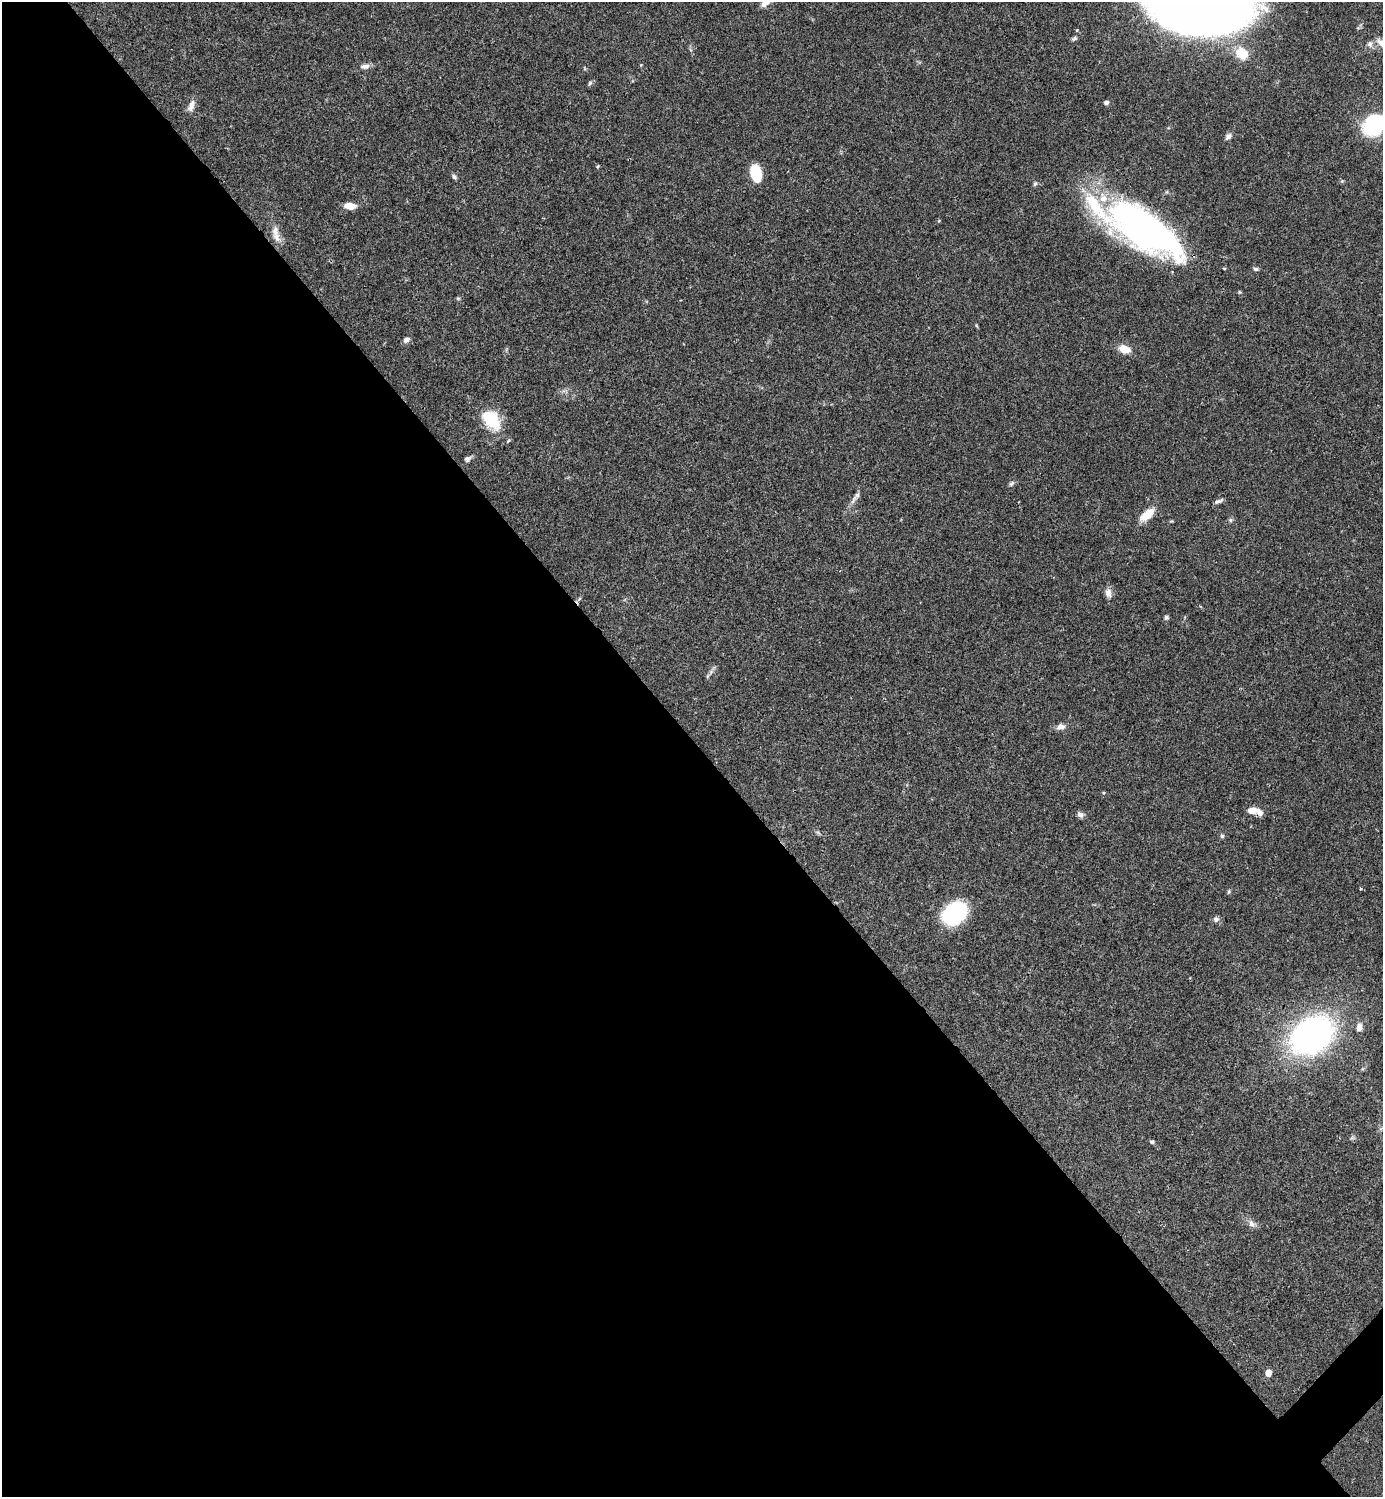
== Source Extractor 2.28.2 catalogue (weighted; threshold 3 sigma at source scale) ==
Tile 9 of 4 x 4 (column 1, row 3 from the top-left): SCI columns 300-1680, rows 1496-2990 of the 5981 x 5982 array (HDU 1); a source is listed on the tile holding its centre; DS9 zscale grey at full resolution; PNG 1385 x 1499 px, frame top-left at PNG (2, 2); no overlay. Shown black and unused: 51% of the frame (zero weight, under 3 of 4 exposures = <1% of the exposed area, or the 3 px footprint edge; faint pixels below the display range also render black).
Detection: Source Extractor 2.28.2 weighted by HDU 2 'WHT'; one run over the whole footprint, this tile lists its part. Background 0.0388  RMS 0.0027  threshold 0.012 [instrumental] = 3 sigma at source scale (4.5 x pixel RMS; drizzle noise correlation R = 1.50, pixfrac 1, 0.05/0.05 arcsec/px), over >= 5 px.
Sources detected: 51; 3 inside a brighter object's white glare — not listed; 3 inside a brighter listed object's ellipse — not listed separately; the other 45 listed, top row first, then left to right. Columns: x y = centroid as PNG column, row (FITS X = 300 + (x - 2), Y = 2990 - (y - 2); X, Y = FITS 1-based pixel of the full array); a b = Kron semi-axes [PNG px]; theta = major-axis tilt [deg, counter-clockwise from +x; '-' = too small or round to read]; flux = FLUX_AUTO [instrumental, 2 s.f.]
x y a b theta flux
1197 7 64 33 -4 600
1074 38 8 5 31 0.58
1370 44 9 8 - 1.1
1242 53 16 13 -47 5.7
365 66 13 7 5 1.3
590 83 7 5 59 0.51
1106 102 4 4 - 1
191 106 17 8 68 1.7
1374 125 16 12 44 35
1228 136 9 6 39 1
598 166 5 3 - 0.28
756 173 15 9 -78 9
454 177 7 4 -45 0.63
1342 181 5 5 - 0.33
1035 184 7 5 62 0.48
350 206 10 6 -5 3.4
1141 227 74 32 -48 87
276 234 26 9 -78 2.9
1224 268 5 3 - 0.23
1256 269 7 5 -2 0.54
458 298 6 4 -1 0.34
406 340 7 6 - 1.2
1124 349 14 9 -21 3.3
491 420 27 18 -51 10
468 459 9 6 29 0.89
1011 483 8 6 49 0.63
857 496 17 6 52 1.4
1219 501 12 5 22 0.77
1147 515 21 9 41 4.4
1230 520 6 5 - 0.49
1108 593 13 8 -82 1.5
1166 617 6 5 - 0.56
708 676 7 4 70 0.43
1061 727 10 7 14 1.5
1252 811 10 7 10 2.4
1080 814 8 6 -27 1
1222 836 5 5 - 0.48
1229 892 7 3 81 0.35
954 913 17 13 37 35
1216 919 8 7 - 0.88
1359 1027 8 7 - 1.5
1312 1035 33 26 32 110
1152 1142 6 5 - 0.43
1252 1224 12 8 -53 1.3
1268 1373 6 5 - 2.2
Overlapping masked pixels (flux is a lower limit): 1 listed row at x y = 1312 1035
Isophote crosses this tile's border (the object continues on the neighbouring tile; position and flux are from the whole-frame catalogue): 2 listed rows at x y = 1197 7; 1374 125